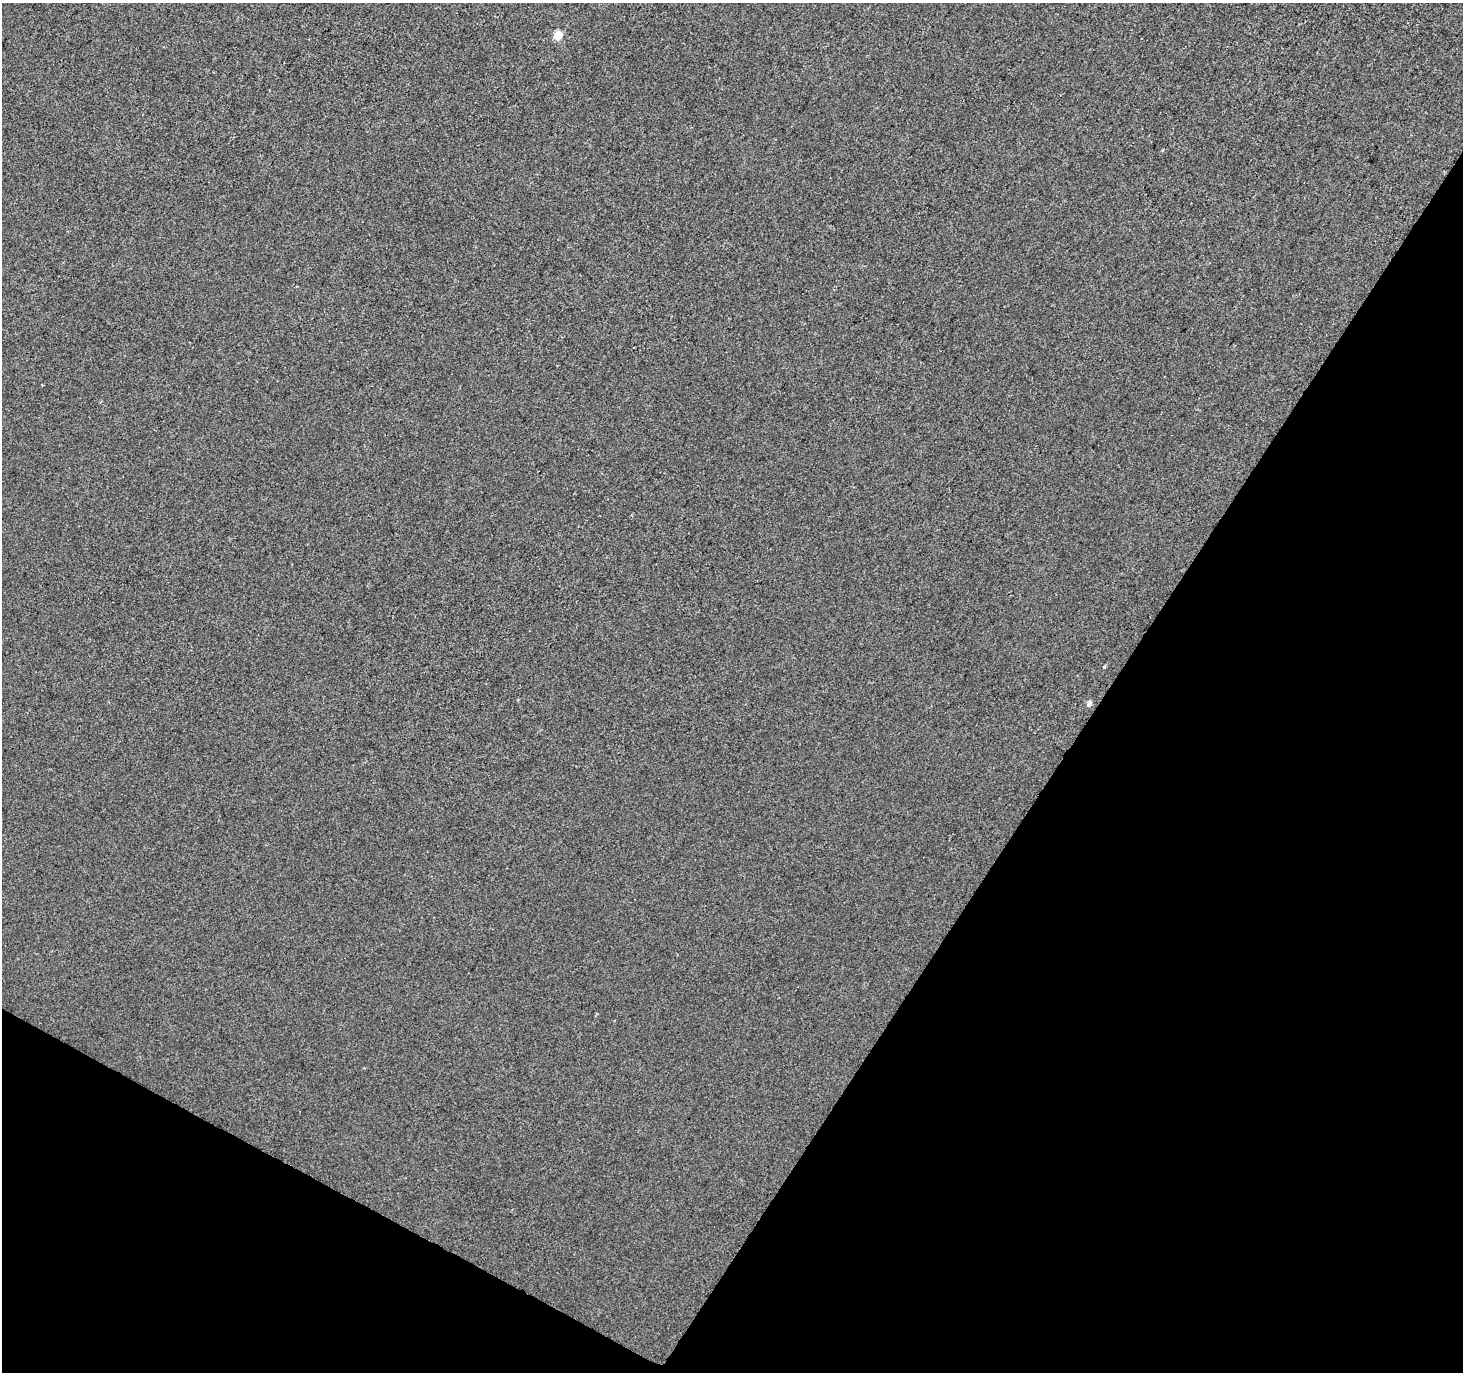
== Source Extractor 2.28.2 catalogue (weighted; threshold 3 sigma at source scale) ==
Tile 15 of 4 x 4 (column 3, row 4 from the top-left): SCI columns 2930-4390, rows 260-1629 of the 5852 x 5929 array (HDU 1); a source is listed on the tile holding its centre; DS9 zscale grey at full resolution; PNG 1465 x 1374 px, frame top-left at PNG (2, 3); no overlay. Shown black and unused: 31% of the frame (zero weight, under 2 of 3 exposures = <1% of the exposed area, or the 3 px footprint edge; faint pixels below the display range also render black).
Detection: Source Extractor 2.28.2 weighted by HDU 2 'WHT'; one run over the whole footprint, this tile lists its part. Background 8.37e-04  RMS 0.0056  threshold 0.0254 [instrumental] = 3 sigma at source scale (4.5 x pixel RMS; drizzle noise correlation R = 1.50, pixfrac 1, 0.0396/0.0396 arcsec/px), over >= 5 px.
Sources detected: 3; all 3 listed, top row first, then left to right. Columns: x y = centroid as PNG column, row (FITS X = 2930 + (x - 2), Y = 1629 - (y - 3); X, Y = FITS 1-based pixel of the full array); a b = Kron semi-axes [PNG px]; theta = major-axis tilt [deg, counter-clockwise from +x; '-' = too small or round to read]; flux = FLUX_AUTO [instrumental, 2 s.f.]
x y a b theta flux
558 35 5 5 - 17
1104 667 4 3 - 0.77
1089 703 8 6 56 1.8